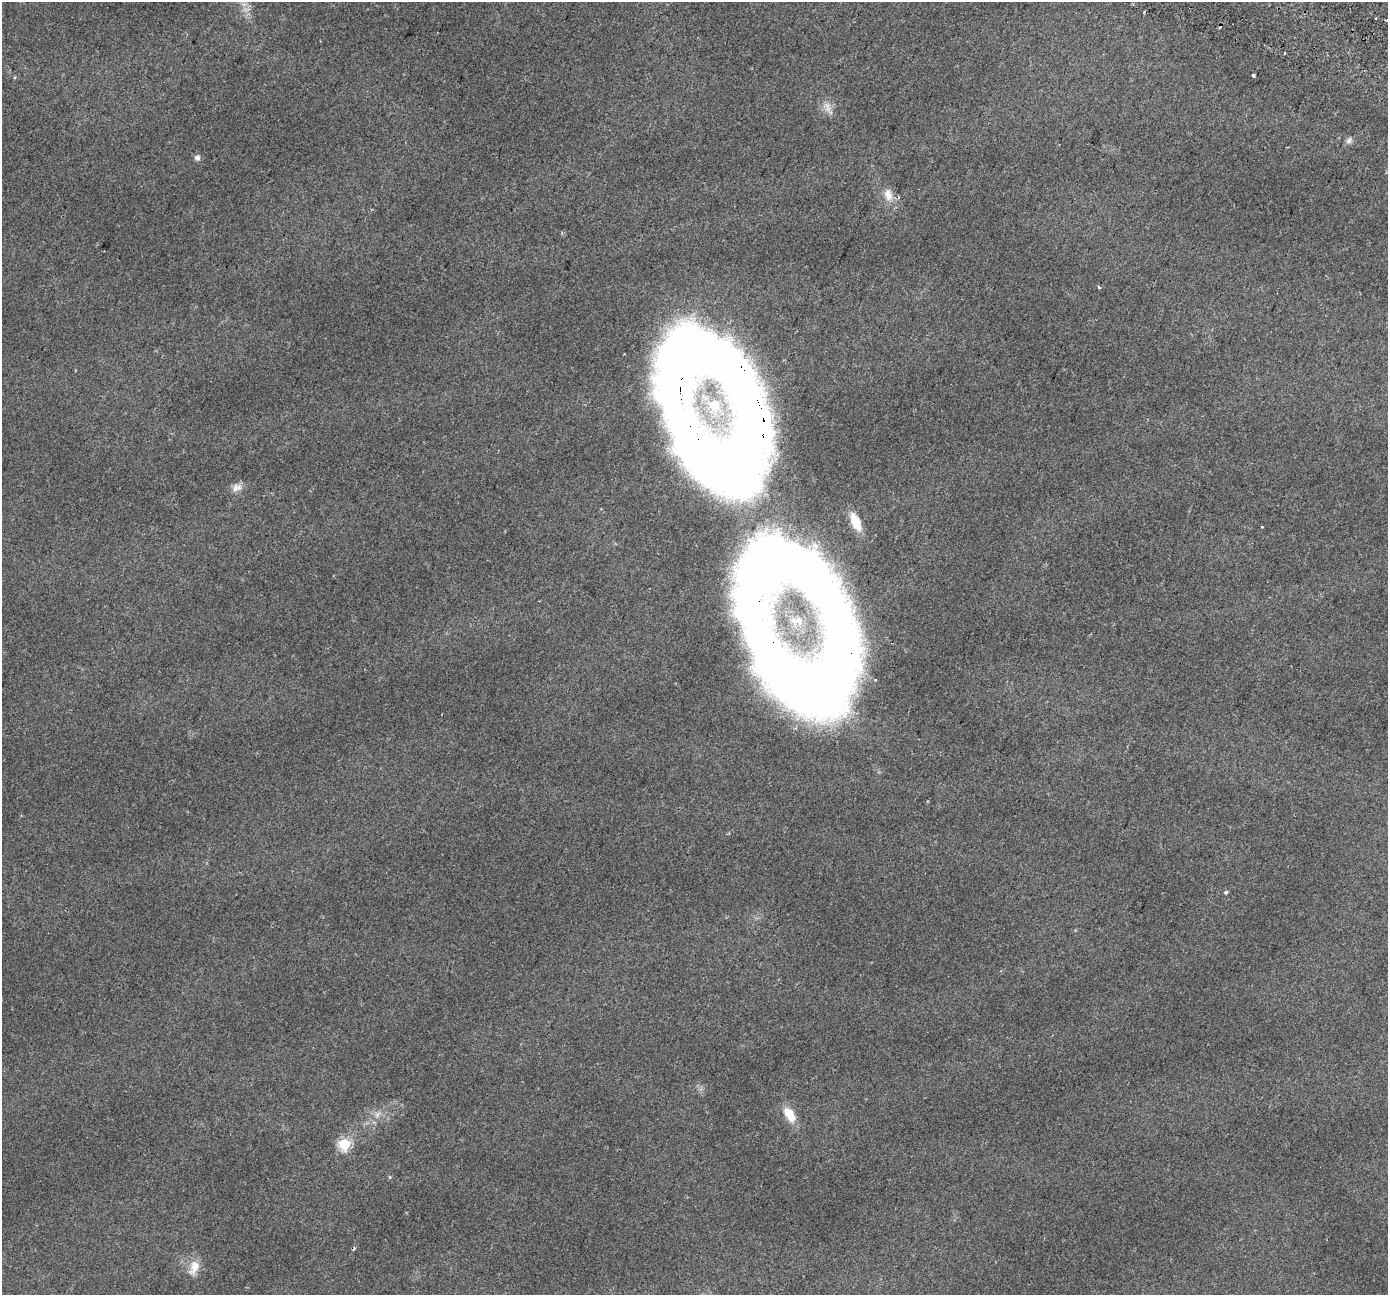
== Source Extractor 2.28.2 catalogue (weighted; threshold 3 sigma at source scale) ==
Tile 10 of 4 x 4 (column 2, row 3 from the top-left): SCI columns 1450-2835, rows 1639-2931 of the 5662 x 5798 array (HDU 1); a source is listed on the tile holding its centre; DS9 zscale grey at full resolution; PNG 1390 x 1297 px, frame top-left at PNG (2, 2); no overlay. Shown black and unused: <1% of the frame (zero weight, under 2 of 3 exposures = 4% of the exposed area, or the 3 px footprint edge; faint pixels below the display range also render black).
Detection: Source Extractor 2.28.2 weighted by HDU 2 'WHT'; one run over the whole footprint, this tile lists its part. Background 0.0543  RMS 0.0063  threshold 0.0284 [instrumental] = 3 sigma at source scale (4.5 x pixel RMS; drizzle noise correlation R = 1.50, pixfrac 1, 0.0396/0.0396 arcsec/px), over >= 5 px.
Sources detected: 31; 1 too faint to see at this stretch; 4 inside a brighter object's white glare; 5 cosmic-ray / hot-pixel residue — not listed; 3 inside a brighter listed object's ellipse — not listed separately; the other 18 listed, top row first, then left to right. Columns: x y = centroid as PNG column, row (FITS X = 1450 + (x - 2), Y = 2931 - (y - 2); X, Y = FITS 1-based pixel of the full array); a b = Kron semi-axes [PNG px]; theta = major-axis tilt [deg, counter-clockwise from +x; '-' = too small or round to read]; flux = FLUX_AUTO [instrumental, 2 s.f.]
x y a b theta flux
1375 18 3 3 - 1.6
1284 53 3 3 - 1.1
1253 75 3 3 - 1.7
827 107 16 7 -67 4.3
1349 141 9 7 47 2.1
197 158 7 7 - 2.1
888 195 17 11 -72 7.1
1099 287 3 3 - 1.6
710 461 124 49 -45 470
235 488 13 8 75 3.8
780 575 135 104 -14 630
875 680 3 3 - 0.77
798 686 114 50 -32 380
1226 892 4 3 - 1.6
788 1112 19 13 -71 9.5
344 1144 6 6 - 61
390 1177 5 4 - 0.68
194 1267 21 11 65 7.9
Overlapping masked pixels (flux is a lower limit): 3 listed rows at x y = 710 461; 780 575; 798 686